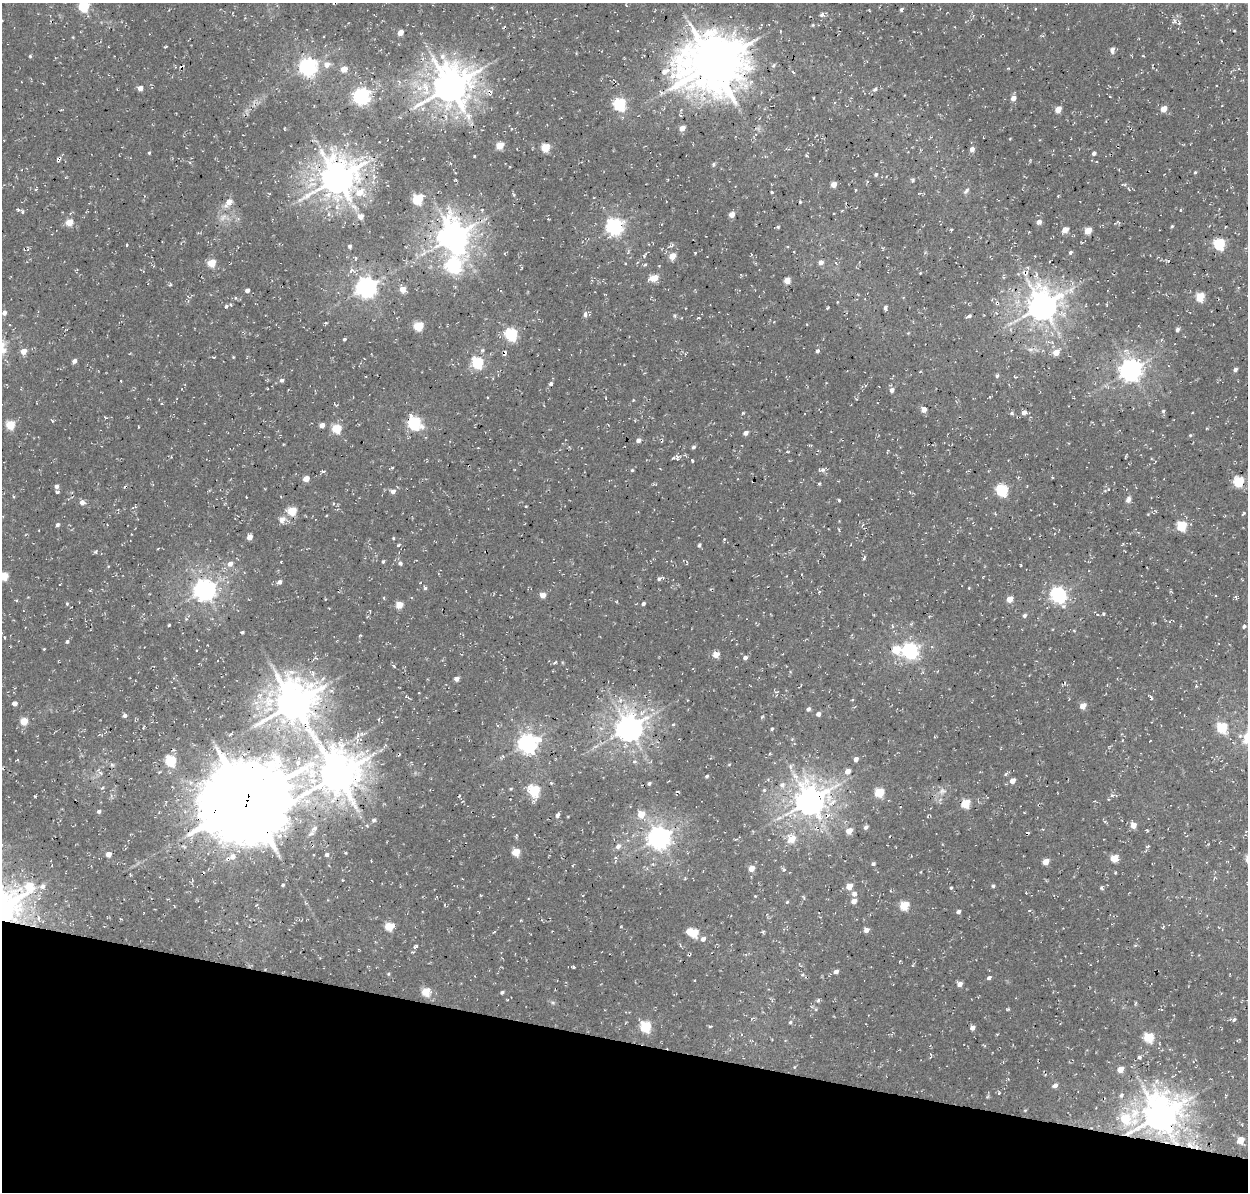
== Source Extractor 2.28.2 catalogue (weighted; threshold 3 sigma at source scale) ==
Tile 15 of 4 x 4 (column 3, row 4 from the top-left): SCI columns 2628-3873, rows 321-1510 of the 5246 x 5340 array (HDU 1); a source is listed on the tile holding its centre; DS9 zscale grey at full resolution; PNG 1250 x 1194 px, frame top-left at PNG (2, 3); no overlay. Shown black and unused: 13% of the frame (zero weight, under 3 of 4 exposures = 8% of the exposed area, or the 3 px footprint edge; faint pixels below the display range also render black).
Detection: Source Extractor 2.28.2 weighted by HDU 2 'WHT'; one run over the whole footprint, this tile lists its part. Background 0.00446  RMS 0.0022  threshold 0.00995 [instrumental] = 3 sigma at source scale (4.5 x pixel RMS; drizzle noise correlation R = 1.50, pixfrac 1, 0.0396/0.0396 arcsec/px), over >= 5 px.
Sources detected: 336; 1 inside a brighter object's white glare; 5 cosmic-ray / hot-pixel residue — not listed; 3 inside a brighter listed object's ellipse — not listed separately; the other 327 listed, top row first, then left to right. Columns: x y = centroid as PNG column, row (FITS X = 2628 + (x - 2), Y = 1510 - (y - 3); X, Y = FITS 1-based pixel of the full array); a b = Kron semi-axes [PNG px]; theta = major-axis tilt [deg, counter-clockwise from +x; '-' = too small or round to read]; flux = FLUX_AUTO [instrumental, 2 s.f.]
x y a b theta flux
626 5 4 3 - 0.2
84 7 5 5 - 17
901 9 4 4 - 0.46
822 15 6 5 - 0.78
1173 22 8 3 5 0.37
813 25 4 4 - 0.22
780 31 4 3 - 0.16
400 33 4 4 - 2.8
1112 50 8 6 -85 0.78
29 56 5 3 - 0.22
1143 56 4 2 - 0.18
713 64 21 18 18 1100
327 65 6 6 - 1.7
773 65 7 4 55 0.46
308 67 7 7 - 97
344 69 5 5 - 2.9
1239 69 4 3 - 0.21
665 71 11 7 25 1.6
793 72 5 3 - 0.31
450 87 12 11 - 620
140 88 5 5 - 1.3
875 90 7 5 36 0.61
361 96 7 6 - 81
1110 96 2 2 - 0.22
1013 98 5 5 - 1.6
619 104 6 6 - 30
1164 109 5 4 - 2.8
1058 110 5 4 - 3.5
517 113 4 3 - 0.2
468 117 12 7 -60 1.7
682 128 5 4 - 2.2
500 145 5 4 - 5.9
545 147 5 5 - 8.5
972 149 5 4 - 1.3
149 153 4 3 - 0.26
1094 153 4 4 - 0.72
806 155 4 3 - 0.2
58 160 5 5 - 0.52
713 164 5 4 - 0.47
1195 172 4 3 - 0.28
876 174 5 4 - 0.37
337 178 11 11 - 570
913 180 7 3 71 0.32
834 184 5 4 - 1.8
1125 184 6 3 19 0.27
856 190 4 2 - 0.2
966 191 9 5 54 0.58
772 192 3 3 - 0.3
514 195 5 4 - 0.25
1058 196 4 2 - 0.19
417 199 6 5 - 16
229 202 9 6 48 2.2
800 202 3 3 - 0.23
354 207 13 6 -48 1.2
18 210 6 3 -42 0.33
482 210 5 4 - 0.29
23 211 5 3 - 0.38
732 214 4 4 - 2.5
361 216 5 5 - 1.8
223 217 13 7 44 1.5
69 222 5 5 - 4.6
1039 222 5 4 - 1.4
615 226 7 6 - 79
1172 226 4 4 - 0.25
778 227 5 4 - 0.29
1065 230 5 4 - 2.5
1088 231 5 4 - 4.6
454 236 10 9 - 330
1219 244 6 5 - 22
127 245 3 3 - 0.2
672 245 6 3 74 0.36
350 246 4 3 - 0.48
628 252 7 3 89 0.39
1070 252 5 4 - 0.44
645 255 10 4 56 0.44
672 256 5 4 - 3.6
1168 261 4 3 - 0.28
211 263 5 5 - 7.1
821 263 5 4 - 1.3
645 265 5 4 - 0.29
453 266 8 7 - 52
659 266 3 3 - 0.23
351 271 9 6 22 0.83
920 273 3 3 - 0.18
654 278 6 4 20 5.4
787 280 5 4 - 3.2
366 287 7 7 - 150
402 289 5 5 - 2.5
247 290 4 4 - 0.98
1200 297 5 5 - 8.2
226 306 5 4 - 0.42
1042 306 9 9 - 400
885 308 5 4 - 0.51
4 313 6 5 - 0.94
585 314 8 5 89 0.72
969 316 6 4 27 0.49
698 318 4 3 - 0.22
326 323 5 3 - 0.21
418 326 6 5 - 11
1177 330 5 4 - 0.66
908 333 4 4 - 0.17
511 334 6 6 - 33
344 339 3 3 - 0.39
1161 340 5 4 - 0.23
1049 342 7 4 -16 0.47
1030 349 9 4 0 0.76
482 350 6 5 - 0.41
24 351 5 5 - 2.2
817 351 6 5 - 0.46
505 352 8 4 85 0.58
1056 352 6 5 - 2.8
233 357 4 3 - 0.17
74 361 5 4 - 0.86
477 363 6 6 - 23
1130 370 8 7 - 180
1235 370 5 4 - 0.62
997 376 5 4 - 0.42
1015 377 7 2 -12 0.21
282 380 5 4 - 0.55
551 384 5 4 - 0.5
892 390 5 5 - 0.92
990 397 4 3 - 0.21
633 400 4 3 - 0.18
924 409 5 4 - 1.6
1163 411 5 5 - 0.35
1024 412 5 4 - 1
742 413 4 3 - 0.23
1012 413 6 4 12 0.37
106 418 5 3 - 0.24
414 423 7 6 - 35
10 425 5 5 - 9.1
322 425 4 4 - 1.9
138 426 3 2 - 0.16
336 428 5 5 - 10
746 433 5 4 - 1.1
1190 435 4 4 - 0.25
638 440 5 4 - 0.99
693 447 5 4 - 0.51
478 448 3 2 - 0.14
788 452 4 3 - 0.18
678 458 8 4 46 0.53
392 468 3 3 - 0.26
632 470 4 4 - 0.29
822 470 9 5 -3 0.66
323 471 4 4 - 0.41
306 479 5 4 - 2.6
1239 481 6 5 - 14
819 484 4 3 - 0.29
56 486 5 4 - 0.86
1002 490 6 6 - 26
393 491 5 5 - 1
57 492 4 4 - 0.36
1128 499 8 6 78 0.94
839 500 3 3 - 0.37
82 502 5 5 - 1.3
526 506 3 3 - 0.16
134 507 8 3 22 0.28
292 511 5 5 - 9.3
1148 514 4 4 - 0.18
1243 514 6 2 33 0.24
282 519 9 8 - 1.5
57 525 5 4 - 0.48
1181 526 5 5 - 13
250 537 5 4 - 1.9
393 538 4 3 - 0.2
724 539 3 3 - 0.25
699 545 4 3 - 0.48
398 546 4 3 - 0.27
158 548 3 2 - 0.15
864 558 6 3 62 0.32
383 562 4 3 - 0.36
687 562 6 3 -87 0.24
400 563 5 4 - 0.53
230 564 6 5 - 1.3
1021 565 3 2 - 0.19
108 566 5 3 - 0.19
4 576 5 5 - 8.2
659 579 7 5 55 0.53
279 582 6 5 - 0.73
425 588 5 4 - 0.38
969 588 4 3 - 0.19
204 589 7 7 - 170
543 595 5 4 - 2.2
1058 595 7 6 - 70
1236 597 6 4 -73 0.29
1009 599 5 4 - 3.3
67 604 4 4 - 0.25
643 604 3 3 - 0.5
399 605 5 4 - 4.6
1103 614 5 3 - 0.28
1024 615 5 4 - 0.57
169 625 3 3 - 0.25
1244 626 4 4 - 0.48
1074 631 5 3 - 0.22
242 632 3 3 - 0.34
5 637 4 3 - 0.19
67 641 4 4 - 0.44
44 649 3 2 - 0.18
896 649 6 5 - 7.5
910 651 7 6 - 73
716 654 5 5 - 3.3
316 658 7 3 -11 0.3
745 658 5 4 - 0.8
555 662 5 3 - 0.3
394 665 5 4 - 0.37
457 679 5 4 - 0.97
1196 686 4 4 - 0.28
406 697 3 3 - 0.39
1151 698 4 3 - 0.42
852 700 3 3 - 0.22
14 703 4 4 - 1.2
293 703 13 13 - 690
1083 706 5 4 - 2.9
808 709 5 4 - 0.59
818 714 5 5 - 0.67
125 716 5 4 - 0.64
378 719 5 4 - 0.27
24 721 5 4 - 5.7
629 727 8 8 - 310
1222 727 6 6 - 15
772 729 3 3 - 0.27
362 734 10 6 15 0.94
528 743 7 7 - 130
856 759 5 5 - 0.89
170 761 5 5 - 19
634 761 5 4 - 0.36
298 763 7 7 - 0.72
112 765 6 5 - 0.35
729 765 5 3 - 0.19
790 767 8 5 -72 0.67
848 771 5 5 - 1.9
100 773 7 5 -45 0.54
1006 774 5 5 - 0.35
337 775 13 12 - 720
707 776 4 4 - 0.35
1012 781 5 4 - 1.9
649 783 3 3 - 0.4
782 785 8 8 - 1.1
511 789 5 4 - 0.25
534 790 6 6 - 19
764 790 6 5 - 0.35
942 791 12 8 16 1.4
879 792 5 5 - 10
1112 795 6 5 - 0.47
35 796 4 3 - 0.23
459 796 4 3 - 0.23
247 800 30 26 20 2400
809 800 10 9 - 400
965 803 5 5 - 9.7
99 811 5 4 - 0.53
1024 812 4 2 - 0.15
641 814 6 5 - 4.2
557 815 5 4 - 0.78
929 815 5 3 - 0.26
374 820 6 5 - 0.68
1133 825 5 5 - 2.2
866 827 5 4 - 0.63
314 829 12 6 44 1
849 831 5 4 - 3.3
1028 832 3 3 - 0.31
516 835 7 3 83 0.28
659 837 8 7 - 190
791 839 7 6 - 4.4
618 846 6 5 - 1.1
1148 846 6 4 44 0.3
516 852 5 5 - 6.2
346 853 3 3 - 0.25
108 854 4 4 - 2
327 855 5 4 - 0.65
232 857 9 8 - 1.8
1114 858 5 5 - 5
371 861 2 2 - 0.13
1046 862 5 4 - 3
873 864 4 4 - 0.48
751 868 5 4 - 2.9
784 870 5 3 - 0.28
283 885 4 3 - 0.35
42 886 8 7 - 1.1
849 886 5 4 - 3.1
993 886 4 4 - 0.37
951 888 4 4 - 0.28
1101 888 5 4 - 0.4
854 894 6 6 - 0.9
755 896 3 3 - 0.17
804 898 6 3 -71 0.26
854 901 5 4 - 1.7
787 902 4 4 - 0.27
444 905 4 3 - 0.16
904 905 5 5 - 9.1
1029 911 5 3 - 0.2
958 912 4 4 - 0.77
389 926 5 5 - 8.5
866 930 5 4 - 1.3
494 932 5 3 - 0.2
763 932 4 3 - 0.39
693 933 6 5 - 9.8
703 939 5 5 - 0.92
416 946 5 4 - 0.45
800 965 6 3 -39 0.24
573 967 3 3 - 0.29
836 971 5 4 - 0.85
388 974 5 4 - 0.29
802 975 5 4 - 0.3
989 978 5 4 - 0.62
959 984 5 5 - 1.4
426 992 5 5 - 9
502 992 4 3 - 0.39
819 1000 5 3 - 0.37
553 1003 6 4 -1 0.35
1135 1004 6 3 72 0.26
1234 1020 6 4 49 0.34
790 1022 5 4 - 0.31
645 1026 6 6 - 18
710 1026 5 3 - 0.29
972 1028 4 4 - 1
1148 1037 6 5 - 11
1139 1057 5 5 - 0.45
794 1067 5 3 - 0.19
1120 1069 5 4 - 2.6
1055 1085 6 5 - 0.98
999 1093 5 3 - 0.23
1121 1095 7 5 40 0.57
1025 1110 5 3 - 0.22
1160 1115 12 11 - 570
1125 1118 13 10 -41 8.7
1240 1140 5 5 - 3.9
1190 1145 18 13 10 4.6
Overlapping masked pixels (flux is a lower limit): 9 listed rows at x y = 337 178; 454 236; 1042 306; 505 352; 337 775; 247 800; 809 800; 1160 1115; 1190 1145
Isophote crosses this tile's border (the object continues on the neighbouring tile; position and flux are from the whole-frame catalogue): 2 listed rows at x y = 84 7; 4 576